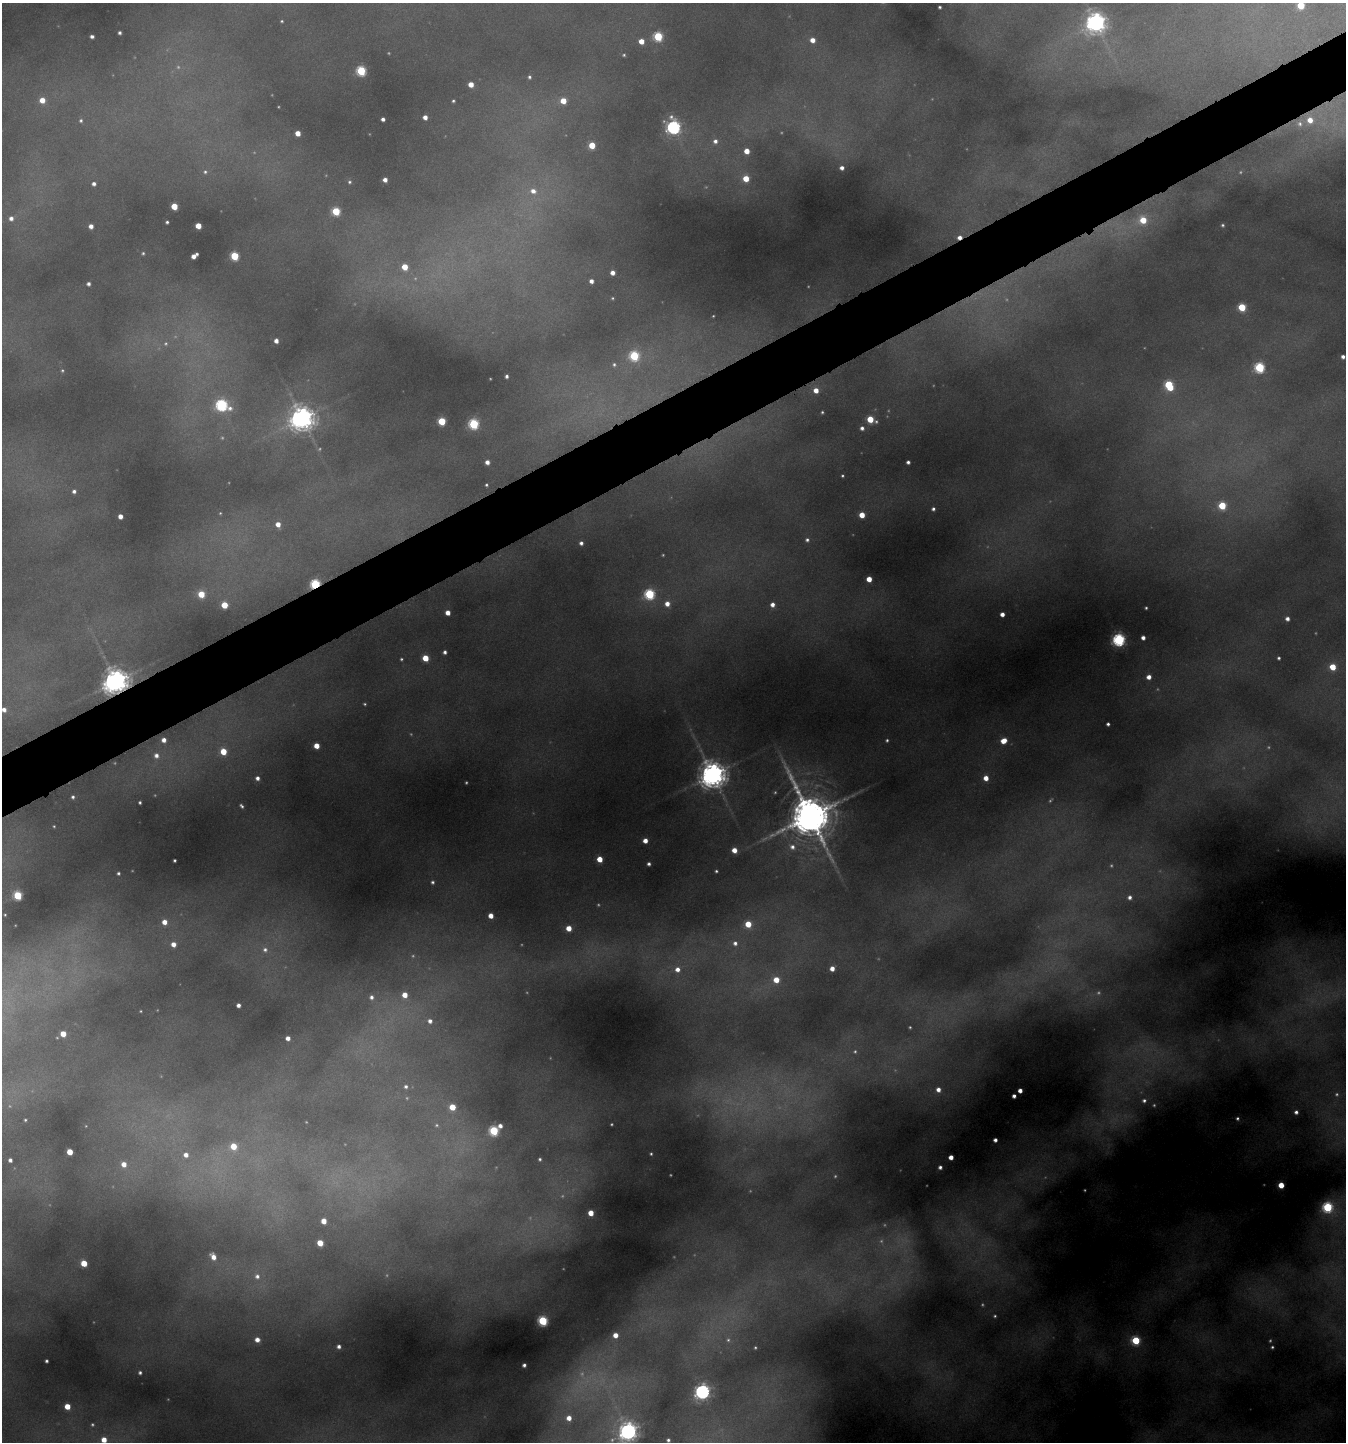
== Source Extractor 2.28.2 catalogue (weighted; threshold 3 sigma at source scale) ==
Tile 10 of 4 x 4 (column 2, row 3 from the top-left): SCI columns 1501-2844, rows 1444-2883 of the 5824 x 5766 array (HDU 1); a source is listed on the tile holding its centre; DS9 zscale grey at full resolution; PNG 1348 x 1444 px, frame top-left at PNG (2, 3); no overlay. Shown black and unused: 4% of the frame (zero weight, under 4 of 8 exposures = <1% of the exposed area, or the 3 px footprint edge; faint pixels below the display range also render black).
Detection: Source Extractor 2.28.2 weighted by HDU 2 'WHT'; one run over the whole footprint, this tile lists its part. Background 0.418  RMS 0.012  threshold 0.0478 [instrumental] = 3 sigma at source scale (4.09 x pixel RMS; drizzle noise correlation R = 1.36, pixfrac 0.8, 0.05/0.05 arcsec/px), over >= 5 px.
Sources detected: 227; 41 too faint to see at this stretch — not listed; the other 186 listed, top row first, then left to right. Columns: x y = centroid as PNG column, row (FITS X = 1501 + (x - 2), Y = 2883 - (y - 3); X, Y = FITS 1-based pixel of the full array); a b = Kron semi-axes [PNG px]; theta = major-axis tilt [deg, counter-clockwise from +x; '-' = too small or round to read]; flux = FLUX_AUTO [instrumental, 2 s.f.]
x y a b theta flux
1301 5 5 5 - 37
940 7 3 3 - 1.5
282 21 4 3 - 1.1
1096 23 7 7 - 720
120 33 3 3 - 2.4
92 36 4 3 - 3
658 36 5 5 - 76
812 40 5 5 - 8.7
641 41 4 4 - 12
624 55 4 3 - 1.2
361 71 5 5 - 74
529 77 5 4 - 2.1
471 84 4 4 - 12
42 100 6 6 - 13
453 101 3 3 - 1.4
563 101 5 5 - 18
425 117 4 4 - 6
383 119 4 3 - 3.6
81 120 5 5 - 1.9
1310 120 6 6 - 11
1300 124 8 7 - 3.6
674 127 6 6 - 250
298 133 4 4 - 11
715 141 5 5 - 3.8
592 145 5 4 - 24
747 151 4 4 - 12
842 168 4 4 - 4.3
205 172 5 4 - 1.7
746 178 5 5 - 18
385 180 4 4 - 5.4
350 182 5 4 - 1.7
94 184 4 4 - 3.3
533 191 8 6 -19 6.4
174 206 5 4 - 26
336 211 5 5 - 48
11 218 6 6 - 5.5
1143 220 6 6 - 23
167 222 3 3 - 1.8
1223 225 5 5 - 1.8
91 226 4 4 - 6.1
198 226 4 4 - 16
959 237 4 3 - 5.3
143 253 4 4 - 1.5
194 256 7 4 34 8.1
234 256 5 5 - 51
405 267 5 4 - 19
612 273 4 4 - 6.8
591 281 4 4 - 5
88 284 4 4 - 3
1242 307 5 5 - 41
276 341 4 4 - 5.2
634 356 5 5 - 82
1343 357 4 4 - 3.7
614 364 6 4 -89 1.9
1260 367 5 5 - 94
62 370 5 4 - 1.3
507 376 4 3 - 2.2
1169 385 7 5 -62 62
816 390 5 5 - 10
222 405 7 6 - 150
822 412 3 3 - 1.2
302 418 8 8 - 1000
870 419 5 5 - 27
442 421 5 5 - 46
474 424 5 5 - 93
862 428 4 4 - 3.5
487 462 4 4 - 5.6
908 462 4 4 - 2.8
486 485 4 3 - 1.4
74 491 5 5 - 3.2
1222 506 5 5 - 40
933 509 3 3 - 2.4
862 515 4 4 - 16
120 516 4 4 - 6.9
278 524 5 5 - 8.7
807 540 5 4 - 2.2
581 543 4 4 - 3.7
869 579 4 4 - 13
315 584 5 4 - 110
201 594 5 5 - 25
650 594 5 5 - 100
667 604 5 5 - 7.6
224 605 5 5 - 25
772 605 5 5 - 5.6
1146 608 3 3 - 1.1
448 613 4 4 - 8.7
1002 614 4 4 - 6.1
1287 619 4 4 - 4.4
1143 638 4 4 - 4.9
1119 640 5 5 - 190
445 652 4 3 - 3
425 658 5 4 - 21
1279 658 3 3 - 1.7
1333 667 5 5 - 22
1149 677 5 5 - 6.9
116 681 8 8 - 1200
365 704 4 3 - 1.1
4 709 5 5 - 5.2
1108 724 3 3 - 2.2
164 740 4 4 - 5.9
887 740 4 3 - 1.4
1004 741 6 5 - 14
316 746 4 4 - 13
223 751 5 5 - 21
156 755 6 6 - 4.9
713 774 9 8 - 1300
257 778 4 4 - 4.2
986 778 5 4 - 10
73 797 4 4 - 2.1
140 802 3 3 - 1.4
241 806 5 2 - 1.8
810 816 16 11 -65 4000
645 841 4 4 - 8.1
792 847 8 7 - 6.6
734 850 5 4 - 11
600 859 4 4 - 16
174 860 3 3 - 1.2
649 864 3 3 - 2.5
716 871 3 3 - 1.3
118 873 3 3 - 1.5
432 882 5 4 - 2.1
18 895 5 5 - 57
1130 897 5 5 - 3.6
5 915 2 2 - 0.7
491 916 4 4 - 9.2
164 922 5 5 - 8.6
748 924 5 4 - 23
569 928 4 4 - 13
735 943 6 6 - 3.9
173 944 5 5 - 7.8
265 950 7 6 - 3.3
832 968 4 4 - 7.3
677 969 7 7 - 8
776 980 5 5 - 16
405 995 5 5 - 12
371 997 6 6 - 3.5
238 1005 4 4 - 4.3
430 1021 7 6 - 5.4
63 1034 4 4 - 15
288 1038 4 4 - 5.9
406 1086 6 6 - 3.1
938 1090 5 5 - 6.1
1020 1090 4 4 - 6.2
1014 1096 4 4 - 3.7
1144 1100 7 6 - 3.8
452 1107 5 5 - 20
1296 1112 4 4 - 3
1237 1118 5 5 - 2
25 1120 3 3 - 1.2
500 1126 4 4 - 4.7
494 1131 5 5 - 78
995 1140 4 4 - 3.8
233 1146 5 5 - 21
70 1152 4 4 - 19
651 1154 3 3 - 1.2
186 1155 5 5 - 5.8
951 1157 4 4 - 7.8
540 1159 3 3 - 1.6
10 1160 4 4 - 3.2
124 1164 5 5 - 8.9
940 1167 4 3 - 3
1281 1185 4 4 - 17
1328 1207 5 5 - 100
591 1213 4 4 - 14
324 1221 5 4 - 11
320 1243 5 4 - 21
213 1257 7 5 -55 8.3
84 1263 5 4 - 21
257 1276 7 7 - 4.4
995 1316 4 3 - 1.3
543 1321 5 5 - 82
615 1335 5 4 - 9.3
257 1340 5 5 - 6.6
728 1340 6 5 - 2.6
1136 1340 5 5 - 54
339 1346 4 4 - 3.7
1272 1347 4 3 - 1.5
46 1361 3 3 - 1.8
524 1365 4 4 - 3
140 1372 3 3 - 2
702 1392 6 6 - 320
67 1406 4 4 - 16
569 1418 5 5 - 9.1
628 1431 7 7 - 560
104 1440 5 5 - 11
668 1440 4 4 - 2.4
Overlapping masked pixels (flux is a lower limit): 3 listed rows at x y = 959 237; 315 584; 116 681
Isophote crosses this tile's border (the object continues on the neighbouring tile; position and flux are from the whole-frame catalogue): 4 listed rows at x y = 1301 5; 4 709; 628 1431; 104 1440